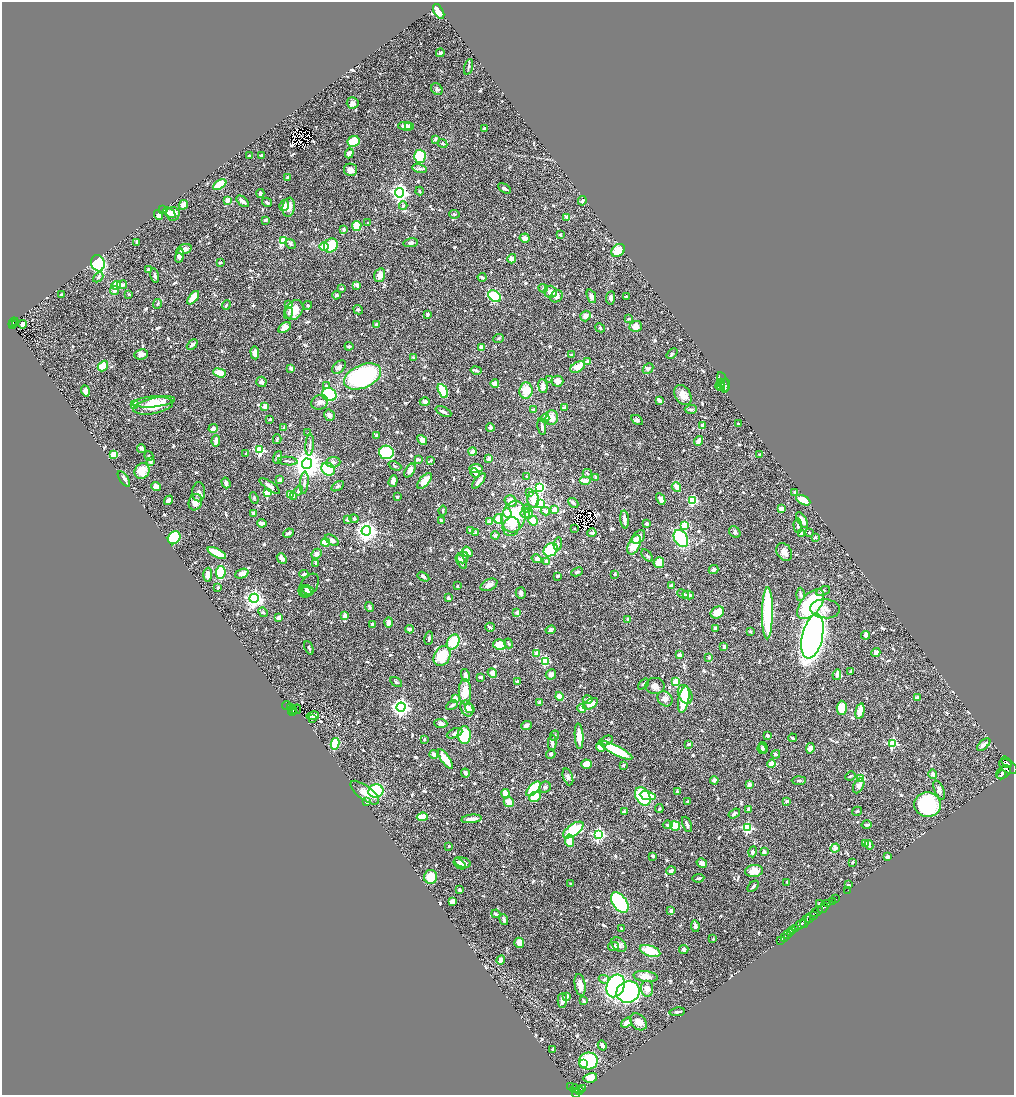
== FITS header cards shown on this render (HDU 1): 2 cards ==
NAXIS1  =                 2024
NAXIS2  =                 2186

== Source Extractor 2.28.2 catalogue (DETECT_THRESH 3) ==
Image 2024 x 2186 px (HDU 1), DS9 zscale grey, zoomed out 1/2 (1 PNG px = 2 x 2 image px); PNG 1016 x 1097 px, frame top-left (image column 1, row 2186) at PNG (2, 2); each listed source drawn as its Kron ellipse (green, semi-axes under 4 px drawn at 4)
Background 0.797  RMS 0.021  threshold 0.0644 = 3 sigma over >= 5 px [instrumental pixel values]
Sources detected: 1048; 45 cannot appear on this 1/2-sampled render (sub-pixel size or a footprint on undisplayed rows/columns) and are neither listed nor drawn; of the other 1003, the 500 brightest by FLUX_AUTO listed and drawn (503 fainter detections omitted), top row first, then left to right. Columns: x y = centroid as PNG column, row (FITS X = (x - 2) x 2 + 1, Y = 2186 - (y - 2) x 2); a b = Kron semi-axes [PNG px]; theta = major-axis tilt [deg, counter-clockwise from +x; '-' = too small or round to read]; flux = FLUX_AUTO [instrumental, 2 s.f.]
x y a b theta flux
439 11 8 4 -60 66
440 53 4 3 - 12
469 67 8 3 74 7
437 89 6 5 - 9.4
353 103 6 5 - 19
406 126 8 4 -4 24
408 126 4 3 - 17
484 128 3 3 - 7.2
435 139 3 3 - 12
354 141 6 5 - 170
443 144 5 4 - 6.3
349 153 5 4 - 31
249 155 3 2 - 6.4
261 155 2 2 - 9.6
420 156 6 5 - 250
420 169 7 4 -12 12
350 170 6 6 - 21
288 177 4 3 - 7.8
220 185 7 4 34 100
505 188 7 3 -30 13
419 191 4 3 - 6.3
260 193 4 3 - 6.4
399 193 5 4 - 1800
228 200 2 2 - 75
243 201 7 3 -41 21
582 201 5 3 - 8.4
267 202 5 2 - 8.6
183 205 5 4 - 28
284 206 5 4 - 22
403 206 4 3 - 6.7
289 207 9 6 81 31
163 210 3 2 - 7.1
169 213 6 4 -38 20
173 214 7 6 - 45
454 214 5 4 - 6.7
158 215 5 3 - 21
567 217 3 3 - 27
265 220 3 2 - 8.4
367 223 2 2 - 5.7
357 226 5 4 - 130
344 229 3 3 - 13
560 235 3 2 - 6.2
525 238 5 4 - 26
283 241 4 3 - 210
137 242 3 2 - 8.7
411 243 7 4 7 11
291 244 5 4 - 7.4
331 246 7 6 - 140
324 247 4 4 - 54
184 249 8 4 17 21
618 250 7 5 39 89
179 256 7 3 81 26
512 259 5 4 - 24
220 262 4 3 - 6.4
98 263 8 6 -71 450
148 269 2 2 - 13
155 275 7 3 -76 13
380 275 7 5 75 31
98 277 6 4 45 9.3
482 277 4 2 - 12
116 285 5 3 - 160
122 285 5 4 - 14
357 285 4 3 - 16
543 288 5 3 - 9.6
342 289 4 3 - 9.1
114 290 4 4 - 24
551 292 6 6 - 29
129 294 2 2 - 16
61 295 3 3 - 9.9
336 295 4 3 - 10
494 296 7 5 -36 240
557 296 7 5 44 28
591 296 7 3 -68 19
626 297 3 2 - 11
193 298 8 4 51 110
611 298 7 4 84 13
158 304 5 3 - 7.2
289 304 4 3 - 15
226 305 5 3 - 8.5
308 305 4 4 - 6.6
294 310 10 8 56 73
358 310 5 4 - 6
288 313 6 4 77 9.1
428 314 3 3 - 10
585 316 5 5 - 23
629 319 4 2 - 5.8
13 322 5 2 - 110
15 323 2 1 - 20
23 324 4 3 - 55
377 324 3 3 - 11
13 325 3 2 - 120
636 326 6 5 - 29
284 328 7 4 33 35
600 328 5 3 - 6.2
498 338 5 3 - 6.2
192 345 6 3 42 9.9
349 346 4 3 - 7.4
481 347 3 2 - 33
255 353 7 4 -86 27
672 353 6 3 42 5.8
141 354 7 5 9 17
572 355 4 3 - 7.5
413 357 3 3 - 6.1
587 362 4 4 - 16
103 366 6 4 48 67
339 367 8 5 41 16
578 367 8 5 29 65
291 368 3 3 - 15
648 369 6 4 46 14
476 370 6 3 -12 10
220 373 6 4 -19 64
363 376 19 11 23 720
550 379 3 3 - 10
557 381 6 5 - 30
261 382 5 5 - 17
720 382 3 2 - 350
723 382 10 5 -70 2100
495 384 4 4 - 31
720 385 5 2 - 510
326 386 4 4 - 7.5
543 386 7 4 -83 20
725 386 7 3 80 1400
721 387 3 2 - 180
85 391 5 4 - 23
443 391 7 4 -62 190
526 391 8 6 84 68
329 395 7 6 - 330
683 395 11 7 -58 41
659 400 3 3 - 29
154 402 21 5 6 49
320 402 8 7 - 20
425 402 5 4 - 15
134 404 3 3 - 200
153 406 20 8 11 130
265 407 4 3 - 31
565 408 2 2 - 31
691 409 6 4 3 7.2
534 410 4 3 - 15
443 412 8 3 -25 13
329 415 6 5 - 17
552 417 7 6 - 43
545 418 4 4 - 36
270 419 2 2 - 10
637 420 6 4 -31 12
738 424 2 2 - 7
702 425 3 3 - 13
490 427 4 4 - 15
542 427 8 3 -80 12
213 428 5 4 - 13
284 428 3 2 - 7.6
308 433 3 3 - 6.3
377 436 3 3 - 21
277 439 5 3 - 6.5
422 440 6 4 -47 25
216 441 6 3 86 25
698 441 5 3 - 46
310 445 10 3 85 9.5
141 449 4 4 - 9.3
260 450 3 3 - 310
472 451 4 3 - 23
386 452 7 6 - 180
114 454 4 3 - 77
246 454 4 3 - 6.1
760 454 3 3 - 5.9
149 456 5 3 - 6.6
278 457 6 3 73 15
418 459 3 3 - 12
489 459 3 2 - 16
431 460 3 2 - 5.8
150 461 3 3 - 22
288 461 9 3 -5 7.9
333 462 7 5 6 17
307 464 5 5 - 6900
395 466 7 3 -24 7.4
328 469 7 6 - 140
476 469 7 4 -1 37
142 471 8 7 - 68
410 471 7 4 57 30
475 473 5 3 - 9.2
587 473 4 3 - 6.5
527 477 3 3 - 9.7
596 477 4 3 - 9.7
124 479 9 3 -55 18
280 480 4 3 - 15
585 480 6 3 0 30
393 481 6 4 71 19
424 481 9 5 48 51
479 481 9 3 52 25
226 483 5 3 - 13
304 483 11 3 85 12
156 486 5 4 - 26
270 486 12 4 -35 16
337 486 7 4 33 7.9
676 487 5 3 - 45
540 488 4 3 - 280
299 491 5 4 - 16
199 492 9 6 89 19
795 492 3 3 - 10
267 493 3 3 - 170
529 493 4 4 - 11
290 495 3 3 - 130
293 497 4 3 - 8
397 497 3 3 - 9
254 498 6 4 -68 6.4
533 499 8 5 -87 43
661 499 6 3 -63 28
169 500 5 4 - 14
693 500 4 4 - 200
803 500 8 4 -29 57
511 501 6 5 - 40
195 502 8 6 73 44
573 503 5 3 - 9.7
540 504 4 4 - 510
527 509 4 4 - 8.2
554 509 4 3 - 26
781 509 3 3 - 36
443 511 5 3 - 5.8
545 511 5 4 - 16
253 513 4 3 - 13
507 513 5 4 - 41
525 513 5 4 - 11
529 513 5 4 - 24
514 517 16 12 73 200
354 519 4 3 - 9.5
498 519 5 4 - 62
625 519 9 4 -84 25
347 520 2 2 - 26
441 520 3 2 - 9
802 520 9 4 -58 33
533 521 5 4 - 48
490 522 4 3 - 18
262 523 5 3 - 18
647 523 3 2 - 13
685 525 4 3 - 92
798 526 7 4 -87 9.5
511 527 9 8 - 27
575 529 2 2 - 6.1
470 530 4 3 - 7.5
366 531 5 4 - 2600
735 532 6 5 - 9
289 533 5 3 - 15
476 533 3 3 - 18
592 533 4 3 - 9.4
809 533 3 2 - 6.7
801 534 4 3 - 17
495 535 4 4 - 11
639 537 8 5 49 23
815 537 3 3 - 9
174 538 7 5 50 170
681 538 9 6 -57 320
332 540 8 4 -34 16
325 543 4 4 - 95
558 544 6 4 84 9.6
634 545 10 5 64 91
551 550 7 6 - 180
467 552 6 4 -56 52
784 552 9 7 -59 29
217 553 10 3 -27 110
316 554 5 4 - 18
647 556 7 3 -48 7.5
463 557 6 5 - 13
282 558 6 3 -48 17
537 559 5 4 - 16
547 561 4 3 - 22
461 562 8 3 -59 16
316 563 4 3 - 14
659 563 5 5 - 100
713 570 5 4 - 11
221 572 6 4 83 210
577 572 6 4 26 7.7
242 574 7 4 21 27
304 574 4 2 - 6.6
615 574 2 2 - 18
208 575 7 3 87 23
558 576 4 3 - 9.5
423 577 6 4 -31 13
309 585 13 8 55 14
489 585 9 5 26 21
457 586 2 2 - 8.7
671 586 4 4 - 9.9
218 587 3 2 - 7.4
308 590 6 3 -26 11
823 591 7 4 23 9.3
306 592 6 4 -27 18
521 593 5 5 - 11
683 594 6 3 -24 7.6
800 594 7 4 89 9.6
688 595 6 3 -13 16
254 598 4 4 - 1600
448 598 3 2 - 14
811 604 18 10 51 410
369 607 5 3 - 8.1
825 609 15 9 -4 33
263 612 5 4 - 6.7
717 612 7 5 33 60
517 613 3 3 - 15
767 613 26 5 89 410
345 616 3 3 - 26
279 618 3 3 - 22
628 619 3 3 - 12
389 622 5 4 - 22
372 624 3 3 - 10
490 627 5 2 - 11
715 628 3 2 - 15
410 629 4 3 - 21
550 630 5 4 - 15
750 631 3 2 - 8.9
866 635 4 3 - 21
812 636 23 10 77 3200
429 638 7 2 79 8.2
453 642 8 6 61 140
509 643 5 3 - 6.5
500 645 6 5 - 85
724 647 4 3 - 13
309 648 7 3 -67 7.6
537 653 2 2 - 56
876 653 4 3 - 27
679 655 3 3 - 15
442 656 10 8 63 120
709 657 3 3 - 6.3
545 661 3 3 - 290
850 671 4 3 - 6.6
492 673 5 4 - 24
551 674 5 5 - 15
837 675 5 3 - 24
465 676 6 4 -78 18
480 677 4 3 - 9.6
517 681 2 2 - 6
396 682 6 3 -32 9
675 682 3 3 - 80
643 684 6 3 46 6.3
655 686 9 8 - 27
465 692 12 6 -89 68
685 695 10 6 -64 120
560 696 4 3 - 54
918 698 4 3 - 14
455 699 4 4 - 25
665 699 8 7 - 21
588 700 5 4 - 18
684 700 13 5 79 120
540 703 4 3 - 12
590 704 8 4 29 51
452 705 6 3 29 9.8
287 706 5 2 - 46
401 707 4 4 - 1800
290 708 3 2 - 190
467 708 8 6 -65 41
582 708 4 4 - 45
842 708 7 5 88 100
292 709 2 2 - 180
296 709 5 2 - 130
470 709 5 3 - 19
292 711 4 3 - 280
860 711 8 4 77 50
313 716 6 4 10 22
313 718 2 2 - 6.2
441 723 6 4 -4 17
526 725 5 3 - 17
454 733 8 4 25 16
464 735 8 6 89 220
767 735 4 3 - 9
554 736 5 3 - 7.2
579 736 13 3 -86 79
793 738 4 3 - 7.3
424 739 3 2 - 6.6
606 741 7 4 24 15
552 743 7 3 -89 17
335 744 6 4 79 220
689 744 4 3 - 9.5
892 744 3 3 - 320
984 745 8 3 41 21
601 747 5 4 - 58
763 747 5 4 - 11
810 748 5 4 - 21
762 749 5 4 - 12
616 750 18 4 -28 180
434 754 4 3 - 21
551 754 5 4 - 7.1
776 754 4 2 - 13
445 759 11 3 -55 92
1007 762 6 2 -50 1500
586 764 5 4 - 52
772 764 4 3 - 39
623 765 3 3 - 6.4
1008 767 10 6 -31 3900
1004 772 8 5 37 3100
465 773 5 3 - 12
933 774 5 4 - 15
1002 775 5 2 - 1100
850 776 5 3 - 6.2
568 777 9 4 -70 14
861 779 3 3 - 150
714 780 4 4 - 15
799 781 7 3 2 6.9
749 785 3 3 - 21
859 786 8 5 63 18
545 787 6 5 - 9.1
533 789 9 4 45 190
939 790 10 4 -68 18
376 791 7 6 - 250
677 791 2 2 - 39
365 793 17 7 -37 41
505 793 4 3 - 73
648 796 8 4 -10 82
535 797 6 5 - 98
643 797 10 7 -59 380
787 801 3 3 - 11
366 802 3 3 - 19
509 802 5 5 - 47
688 802 3 2 - 6.4
928 805 13 12 - 390
659 809 4 3 - 7.6
748 809 4 3 - 14
857 811 5 3 - 5.9
624 812 4 3 - 11
734 813 6 3 35 12
422 817 5 3 - 100
472 819 10 3 6 38
687 824 8 3 -66 12
668 825 5 3 - 8.1
867 825 5 3 - 8.5
675 826 5 4 - 120
747 828 3 3 - 360
573 830 12 5 35 330
598 834 4 4 - 710
569 841 6 4 -82 88
865 843 3 3 - 28
869 845 5 3 - 20
449 846 2 2 - 10
835 848 5 4 - 15
753 852 5 4 - 16
764 852 3 2 - 20
653 856 3 2 - 8.4
888 857 3 3 - 15
462 862 8 5 -16 21
853 862 3 2 - 6.5
702 863 5 4 - 13
460 864 7 3 -37 7.6
671 871 5 3 - 14
754 871 9 6 6 48
431 877 7 6 - 110
698 878 6 2 9 8.9
787 882 3 2 - 6.4
571 884 3 3 - 8.1
849 885 3 2 - 7.8
753 886 7 2 46 11
460 890 4 3 - 9
848 890 2 1 - 21
836 899 2 1 - 32
452 901 4 3 - 24
833 901 3 1 - 32
620 902 11 7 -53 750
820 904 3 2 - 10
828 904 4 2 - 1100
823 908 6 2 41 950
671 911 3 3 - 21
816 912 7 3 32 440
496 914 4 2 - 9.8
813 915 3 2 - 530
809 919 4 2 - 240
504 920 6 4 -69 11
806 921 8 2 61 640
800 925 6 2 36 1600
695 926 6 3 -81 12
621 928 2 2 - 5.8
796 929 3 2 - 290
793 931 4 2 - 540
791 933 2 1 - 190
788 935 3 1 - 220
784 937 2 2 - 82
713 939 3 3 - 5.9
781 940 2 1 - 58
519 943 5 4 - 38
619 945 8 6 -41 20
613 947 5 3 - 15
684 949 5 4 - 10
650 951 10 5 -18 96
501 960 4 3 - 21
646 977 12 5 -7 41
604 979 5 4 - 7.7
580 985 11 5 -81 30
615 986 12 8 66 760
647 989 8 6 -84 26
628 992 12 10 20 1200
567 996 4 3 - 13
562 1000 7 5 89 24
584 1001 4 3 - 10
677 1012 8 3 7 9.3
638 1022 9 7 -48 33
627 1023 6 3 37 25
602 1045 5 3 - 17
553 1050 3 3 - 6.9
588 1061 9 8 - 370
584 1064 3 3 - 67
590 1078 7 5 13 33
571 1087 2 1 - 33
575 1089 5 3 - 300
583 1089 4 2 - 170
580 1090 4 2 - 210
576 1093 5 3 - 450
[503 fainter detections neither listed nor drawn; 45 sub-pixel or undisplayed-footprint detections neither listed nor drawn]